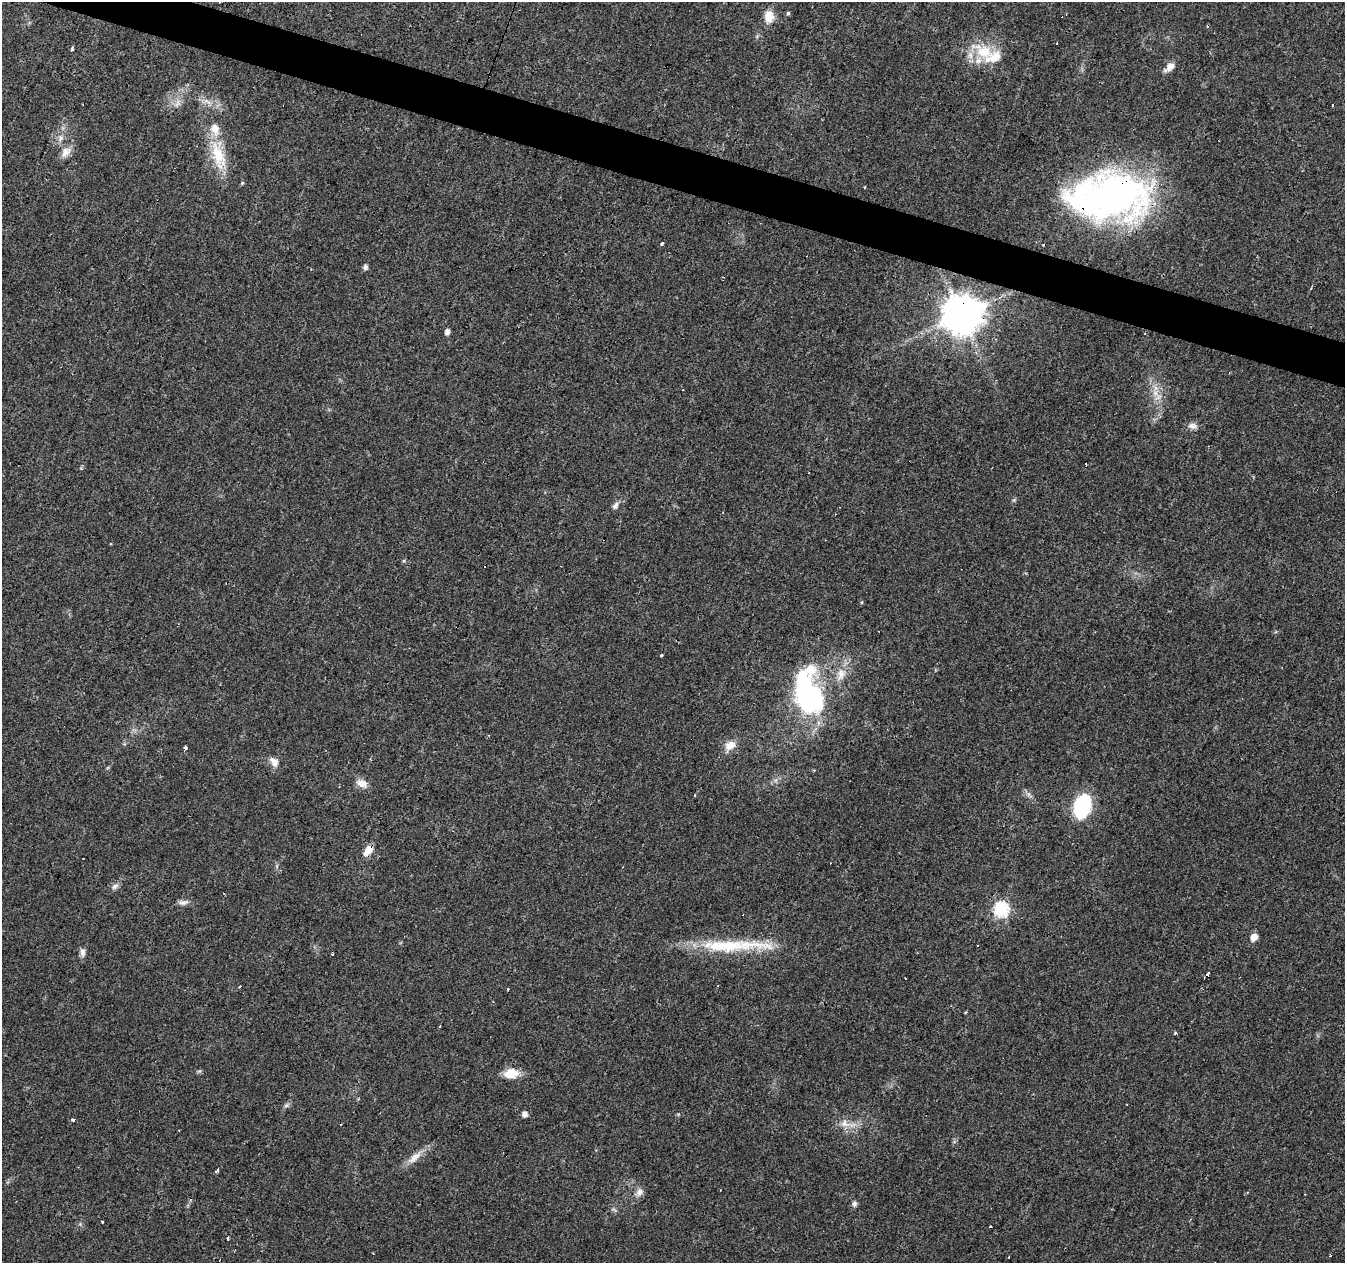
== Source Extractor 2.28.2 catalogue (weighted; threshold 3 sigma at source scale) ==
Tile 11 of 4 x 4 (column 3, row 3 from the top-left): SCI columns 2687-4029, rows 1474-2734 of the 5378 x 5534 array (HDU 1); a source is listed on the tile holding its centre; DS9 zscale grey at full resolution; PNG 1347 x 1265 px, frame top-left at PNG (2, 2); no overlay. Shown black and unused: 3% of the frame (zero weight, under 3 of 4 exposures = <1% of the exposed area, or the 3 px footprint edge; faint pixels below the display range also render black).
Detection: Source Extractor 2.28.2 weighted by HDU 2 'WHT'; one run over the whole footprint, this tile lists its part. Background 0.0259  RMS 0.0032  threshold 0.0142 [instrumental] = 3 sigma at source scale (4.5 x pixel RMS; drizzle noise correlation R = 1.50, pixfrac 1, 0.0396/0.0396 arcsec/px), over >= 5 px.
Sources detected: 77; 1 too faint to see at this stretch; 2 inside a brighter object's white glare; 16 cosmic-ray / hot-pixel residue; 1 long thin detection or spike segment (spike, bleed or trail) — not listed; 4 inside a brighter listed object's ellipse — not listed separately; the other 53 listed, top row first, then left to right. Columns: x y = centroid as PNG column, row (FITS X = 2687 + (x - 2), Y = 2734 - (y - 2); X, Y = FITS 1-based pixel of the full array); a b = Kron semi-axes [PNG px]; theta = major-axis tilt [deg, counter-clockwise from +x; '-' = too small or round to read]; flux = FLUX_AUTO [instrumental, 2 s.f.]
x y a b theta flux
788 13 5 5 - 0.46
769 16 15 11 87 4
72 49 4 3 - 0.67
984 52 35 18 -28 12
1170 67 16 7 34 2.5
208 102 10 5 -35 1.4
177 103 12 5 66 1.4
1332 105 3 3 - 2.1
60 138 9 7 66 1.6
65 152 16 11 45 2.7
218 155 42 16 -74 12
242 183 5 4 - 0.4
1112 195 78 47 10 120
662 243 4 3 - 2
365 267 5 5 - 1.1
962 315 11 11 - 960
447 332 5 5 - 1.6
1155 393 8 6 -46 1.6
1193 426 9 7 58 1.5
1086 464 3 2 - 0.51
615 506 10 7 54 1.3
661 655 3 3 - 0.66
841 674 20 11 74 4.2
810 698 37 27 -81 57
730 745 15 11 32 3.5
185 748 4 3 - 2.2
274 762 14 10 -51 2.4
814 770 3 3 - 0.26
776 780 7 4 71 0.69
362 783 15 9 -25 2.8
1029 795 9 4 -45 0.9
1082 806 19 12 73 29
368 851 15 8 53 3.4
115 886 10 6 32 1.2
183 902 15 6 7 1.4
1001 909 7 7 - 58
1254 937 7 6 - 2.7
977 946 3 3 - 1.4
83 952 12 6 -85 1.4
332 954 4 2 - 0.97
966 1012 3 2 - 0.49
1175 1033 3 3 - 1.5
511 1073 17 11 2 5.5
358 1099 4 3 - 0.28
524 1114 5 5 - 1.7
73 1119 4 3 - 1.5
846 1124 23 9 -14 3.7
414 1157 25 9 41 3.6
217 1170 4 3 - 2.5
639 1192 12 9 62 1.8
854 1204 8 6 83 0.84
990 1227 3 3 - 1.4
227 1238 3 3 - 1.7
Overlapping masked pixels (flux is a lower limit): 3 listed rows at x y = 1112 195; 962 315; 368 851